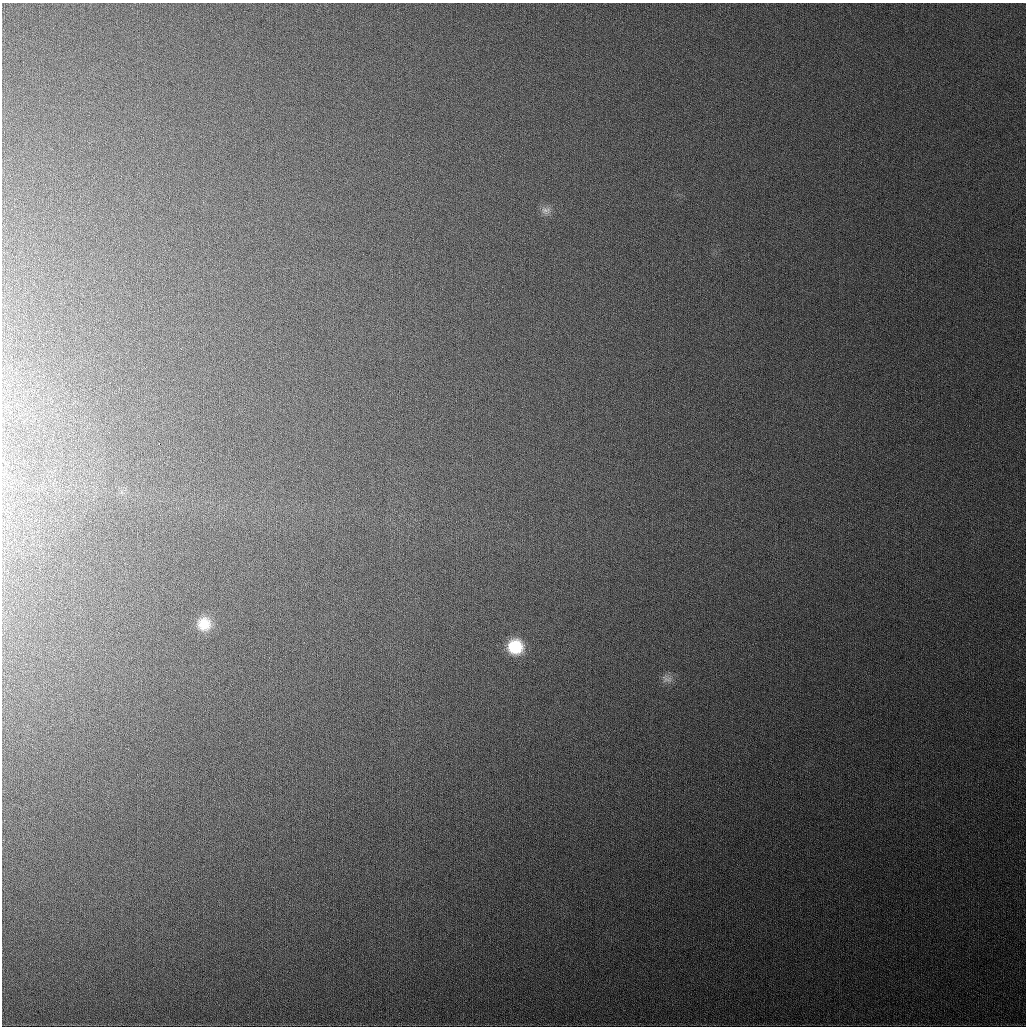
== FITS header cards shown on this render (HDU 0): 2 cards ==
NAXIS1  =                 1024
NAXIS2  =                 1024

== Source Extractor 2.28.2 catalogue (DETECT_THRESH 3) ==
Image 1024 x 1024 px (HDU 0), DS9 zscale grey, 1 PNG px = 1 image px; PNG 1028 x 1028 px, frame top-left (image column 1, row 1024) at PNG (2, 3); no overlay
Background 402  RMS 15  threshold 44.1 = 3 sigma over >= 5 px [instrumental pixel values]
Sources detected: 5; all 5 listed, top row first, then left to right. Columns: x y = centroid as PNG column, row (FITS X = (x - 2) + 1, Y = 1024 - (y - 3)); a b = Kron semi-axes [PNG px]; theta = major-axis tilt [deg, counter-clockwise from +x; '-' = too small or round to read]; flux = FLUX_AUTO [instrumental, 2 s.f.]
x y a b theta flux
546 210 14 9 -3 6100
159 444 2 2 - 1400
204 624 15 15 - 20000
515 647 16 15 - 37000
667 679 16 10 -11 6600